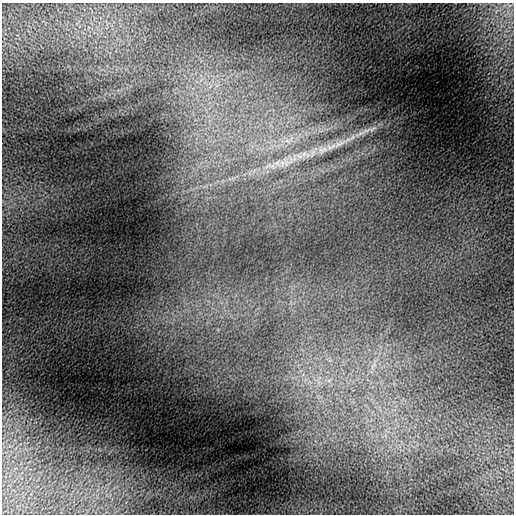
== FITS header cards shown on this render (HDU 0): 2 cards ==
NAXIS1  =                  512
NAXIS2  =                  512

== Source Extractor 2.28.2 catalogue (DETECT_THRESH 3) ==
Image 512 x 512 px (HDU 0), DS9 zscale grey, 1 PNG px = 1 image px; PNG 516 x 516 px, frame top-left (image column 1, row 512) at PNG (2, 3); no overlay
Background 2.13e-04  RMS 9.9e-04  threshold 0.00296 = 3 sigma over >= 5 px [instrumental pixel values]
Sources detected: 4; all 4 listed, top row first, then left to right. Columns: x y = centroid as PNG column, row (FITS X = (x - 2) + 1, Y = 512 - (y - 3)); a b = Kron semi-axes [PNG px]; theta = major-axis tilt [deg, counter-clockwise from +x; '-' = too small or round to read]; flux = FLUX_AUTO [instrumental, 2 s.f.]
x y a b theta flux
366 131 25 5 20 0.61
339 144 20 8 30 0.8
321 150 12 7 -61 0.37
288 161 30 13 36 1.8